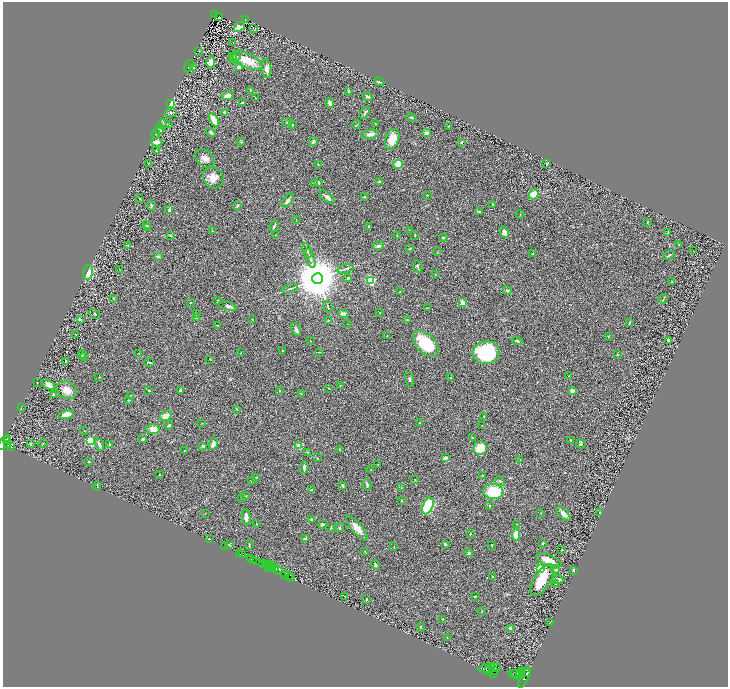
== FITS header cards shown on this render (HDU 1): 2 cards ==
NAXIS1  =                 1451
NAXIS2  =                 1370

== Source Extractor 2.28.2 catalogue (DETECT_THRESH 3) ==
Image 1451 x 1370 px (HDU 1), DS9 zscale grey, zoomed out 1/2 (1 PNG px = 2 x 2 image px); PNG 730 x 689 px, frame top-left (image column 2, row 1370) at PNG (3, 2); each listed source drawn as its Kron ellipse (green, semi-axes under 4 px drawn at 4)
Background 0.495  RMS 0.029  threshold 0.0878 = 3 sigma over >= 5 px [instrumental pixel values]
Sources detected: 328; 39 cannot appear on this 1/2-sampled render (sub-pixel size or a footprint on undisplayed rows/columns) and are neither listed nor drawn; the other 289 listed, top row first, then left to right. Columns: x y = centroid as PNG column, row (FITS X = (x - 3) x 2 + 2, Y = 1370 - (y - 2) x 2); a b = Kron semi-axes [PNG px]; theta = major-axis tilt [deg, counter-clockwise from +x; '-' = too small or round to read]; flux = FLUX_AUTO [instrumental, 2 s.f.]
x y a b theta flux
215 14 2 2 - 60
218 17 2 1 - 2
245 19 3 2 - 55
239 27 6 4 37 64
253 28 3 1 - 1.3
233 42 2 1 - 1.2
199 51 2 2 - 2
235 57 5 3 - 7.2
233 58 5 3 - 7.4
247 60 17 7 -26 110
211 62 6 4 89 37
189 66 6 3 64 5.5
239 67 3 2 - 17
194 68 4 3 - 4.8
267 69 9 5 -86 29
379 82 5 2 - 8.9
250 90 3 2 - 2.9
349 91 3 3 - 6.2
228 96 5 4 - 35
367 96 5 3 - 11
255 97 2 1 - 2
242 102 3 3 - 4.8
330 103 4 3 - 21
170 104 2 2 - 530
171 113 6 2 14 7.4
224 113 4 3 - 11
365 113 6 4 57 8.8
411 117 5 3 - 6.6
214 120 7 3 -60 69
287 122 5 3 - 7.6
162 124 5 3 - 8.8
375 124 2 1 - 1.3
169 125 2 2 - 1.7
293 125 3 3 - 6.6
357 125 4 2 - 3.8
448 126 3 2 - 2.6
159 130 5 4 - 11
211 132 5 3 - 13
426 133 2 2 - 85
156 134 4 2 - 4.4
370 134 9 4 12 19
392 139 10 6 69 96
157 142 6 4 -1 31
241 142 4 3 - 5.1
313 142 4 3 - 7.1
461 142 3 2 - 7.2
156 151 3 2 - 5
205 158 11 8 -45 38
148 163 2 1 - 4.1
318 164 3 2 - 3.5
398 164 5 4 - 53
546 164 3 3 - 4.8
213 178 11 9 -47 61
318 182 3 3 - 13
379 182 3 3 - 12
314 184 4 3 - 5.3
533 194 5 4 - 63
427 195 2 2 - 3.5
364 196 3 3 - 5.7
327 197 9 3 -39 21
140 198 3 2 - 2.8
288 200 8 3 56 22
493 204 3 3 - 7.7
151 206 5 3 - 7.2
237 206 3 2 - 11
169 210 3 3 - 16
480 212 4 2 - 9.3
520 214 4 2 - 3.3
296 219 2 2 - 2.8
647 223 2 2 - 2.5
146 225 3 3 - 5.1
274 226 6 2 64 8.3
369 227 3 2 - 6.4
147 228 4 3 - 11
409 230 2 2 - 1.5
212 231 3 2 - 3.1
504 232 6 3 -64 27
668 232 4 3 - 4.6
275 235 2 2 - 2
415 235 3 2 - 4.4
170 236 4 2 - 3.9
397 236 2 2 - 2.8
443 238 4 3 - 6.7
128 245 3 2 - 3.7
679 245 3 3 - 3.3
378 246 5 3 - 20
410 248 4 3 - 5.5
307 251 7 2 -69 7.3
694 251 2 1 - 1.8
437 252 3 2 - 2.6
532 254 2 2 - 9.9
669 255 6 2 28 5.6
158 256 3 3 - 16
310 258 10 3 -72 18
418 267 7 3 -67 10
345 269 8 2 14 9.1
119 270 3 1 - 1.8
88 272 7 4 75 73
435 274 2 1 - 2.3
348 278 4 3 - 8.4
318 279 5 5 - 39000
370 280 3 3 - 590
672 282 3 2 - 3
290 289 8 2 16 8.3
507 290 4 4 - 6.1
400 292 2 2 - 2.9
113 298 4 2 - 3.6
663 299 5 2 - 3.9
218 300 3 2 - 3
190 303 3 2 - 4.5
463 303 3 2 - 81
228 306 9 3 -16 12
328 306 6 2 -68 5
427 307 3 1 - 2
343 313 5 3 - 21
380 313 2 1 - 2.2
95 314 6 3 -35 6.9
196 314 3 2 - 2.9
196 318 3 2 - 7
80 319 3 3 - 3.7
252 319 2 1 - 1.4
408 320 4 3 - 3.7
329 321 3 2 - 8.1
629 323 3 2 - 4.9
347 324 2 1 - 1.3
218 325 3 2 - 2.4
296 329 6 2 -65 15
76 335 2 1 - 3
387 336 3 2 - 1.9
608 337 3 2 - 4
310 341 2 1 - 3.2
517 341 5 3 - 8.7
669 341 2 2 - 93
426 344 16 9 -45 290
283 350 2 2 - 2.4
241 352 3 2 - 2
319 352 3 2 - 3.1
486 352 13 11 5 690
139 353 2 2 - 3.4
617 354 3 3 - 2.6
82 355 4 2 - 5
84 357 3 2 - 2.4
210 359 3 2 - 1.8
66 361 3 2 - 8.8
149 362 5 2 - 5.6
569 376 2 1 - 2.9
99 377 4 2 - 2.4
451 378 2 2 - 4.5
409 379 8 4 -73 9.8
37 382 2 1 - 1.4
49 385 7 4 -29 44
340 385 4 1 - 2.1
329 388 3 1 - 2.3
67 390 11 8 -33 55
149 390 3 2 - 3.2
180 390 3 3 - 6.1
280 391 2 2 - 9.5
572 391 2 2 - 110
301 394 3 2 - 2.6
54 395 3 3 - 12
130 396 3 2 - 2.7
128 400 4 2 - 3.9
21 408 2 2 - 2.4
237 409 4 2 - 3.7
66 415 7 4 14 50
166 416 6 4 32 57
484 416 2 1 - 3.6
202 423 3 2 - 1.9
419 423 2 2 - 2.7
169 425 4 3 - 11
482 425 2 1 - 3.1
153 429 6 5 - 53
84 430 2 2 - 2.6
472 438 3 3 - 3.4
143 439 3 3 - 7.7
570 440 2 2 - 4.5
7 441 3 2 - 540
91 441 3 3 - 620
4 442 9 3 55 960
43 443 4 1 - 2.7
30 444 3 3 - 7.8
213 444 6 4 73 27
581 444 5 4 - 8.4
8 445 2 2 - 270
99 445 6 3 -72 18
110 445 3 2 - 6.9
10 446 3 2 - 230
203 446 2 2 - 32
299 446 2 2 - 140
480 448 7 6 - 130
185 450 2 2 - 3.4
340 450 3 3 - 4.4
308 452 3 3 - 4
317 458 3 2 - 3.3
445 458 4 3 - 11
520 460 2 1 - 1.3
89 462 2 2 - 2.9
378 464 2 1 - 1.4
304 467 6 3 88 14
371 470 3 2 - 2.9
159 475 3 2 - 1.8
482 475 3 2 - 1.9
256 478 3 2 - 3.6
252 480 3 2 - 3.3
415 480 2 2 - 1.8
500 481 5 3 - 6.8
367 485 6 3 -80 8.6
97 486 4 2 - 3.1
343 486 4 3 - 9.3
401 487 2 2 - 2.3
312 490 2 2 - 12
493 492 10 7 -5 210
246 496 2 1 - 2
242 498 3 2 - 5.8
401 501 3 3 - 4.3
428 506 8 5 68 410
490 506 2 2 - 3.3
205 513 2 1 - 1.5
541 513 2 2 - 2
600 513 2 1 - 4.1
563 514 9 4 -46 33
246 517 8 3 -86 35
311 519 3 3 - 6.4
257 524 2 2 - 2.6
323 524 3 3 - 12
517 524 3 2 - 3
331 527 3 2 - 3.6
340 528 4 3 - 5.5
357 528 16 5 -50 56
470 534 3 3 - 4.2
516 535 5 3 - 110
305 538 4 3 - 5.8
209 539 2 2 - 3.5
542 543 3 3 - 4.1
445 544 3 3 - 8.4
229 545 4 2 - 5.5
249 545 5 2 - 4.5
491 545 2 2 - 3
394 546 2 1 - 1.6
225 547 2 1 - 13
562 550 2 2 - 8.1
365 551 2 2 - 1.8
239 553 3 2 - 170
469 553 4 3 - 10
243 555 2 2 - 450
251 558 3 2 - 86
253 560 2 1 - 24
549 560 13 6 -22 76
256 561 3 2 - 350
264 563 4 2 - 950
267 564 3 2 - 55
270 564 3 2 - 290
265 565 2 1 - 170
375 565 5 3 - 7.4
269 567 4 2 - 270
272 568 3 1 - 400
541 568 4 3 - 700
276 569 3 2 - 970
556 569 4 3 - 6.7
573 570 3 2 - 5.3
278 571 5 2 - 730
285 574 3 2 - 550
288 575 2 2 - 490
290 577 4 2 - 840
492 577 3 2 - 3
558 579 6 3 -2 15
542 580 18 8 58 150
556 584 3 2 - 4.1
345 596 2 1 - 1.5
475 597 3 2 - 2.9
366 599 3 2 - 6
482 611 3 2 - 3.4
443 619 4 3 - 4.6
550 622 2 1 - 1.5
421 627 4 2 - 2.5
510 629 4 4 - 21
447 638 3 3 - 3
492 666 4 2 - 1400
495 668 6 3 2 3100
486 669 7 4 -2 7400
489 671 3 2 - 2400
494 671 3 2 - 1700
522 671 3 2 - 820
493 673 3 2 - 1400
521 673 2 1 - 530
525 673 6 3 12 3400
513 674 2 1 - 200
517 675 7 4 -25 7500
524 677 11 3 65 3800
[39 sub-pixel or undisplayed-footprint detections neither listed nor drawn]